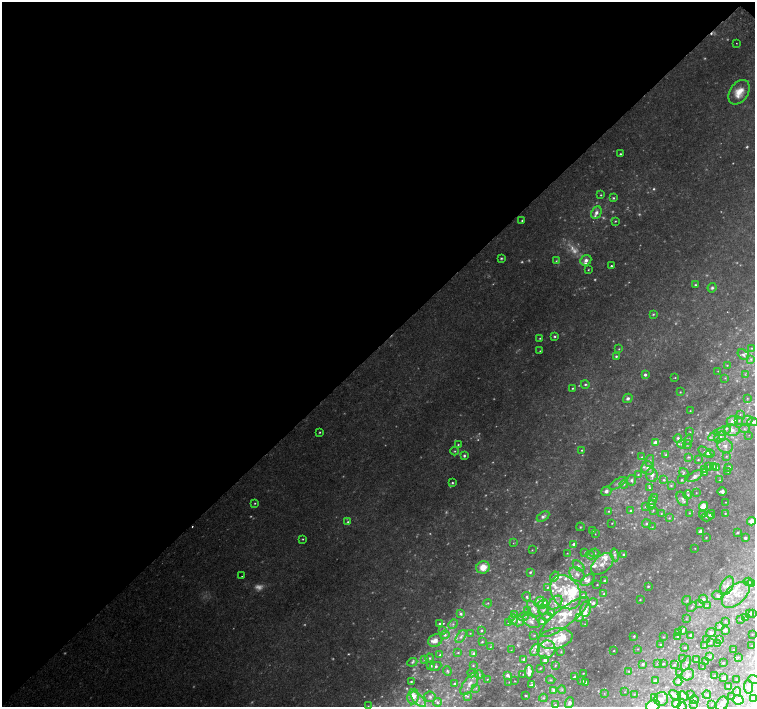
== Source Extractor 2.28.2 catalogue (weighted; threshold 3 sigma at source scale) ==
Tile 2 of 4 x 4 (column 2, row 1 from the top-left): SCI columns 1536-3040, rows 4417-5825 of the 6089 x 6081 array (HDU 1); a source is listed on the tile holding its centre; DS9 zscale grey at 2 x 2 block average (1 PNG px = mean of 2 x 2 image px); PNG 757 x 709 px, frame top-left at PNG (2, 2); each listed source drawn as its Kron ellipse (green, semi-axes under 4 px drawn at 4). Shown black and unused: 49% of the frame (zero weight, under 2 of 3 exposures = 2% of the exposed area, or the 3 px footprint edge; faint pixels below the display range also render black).
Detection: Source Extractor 2.28.2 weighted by HDU 2 'WHT'; one run over the whole footprint, this tile lists its part. Background 0.0459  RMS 0.0044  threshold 0.0198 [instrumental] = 3 sigma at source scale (4.5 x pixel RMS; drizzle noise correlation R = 1.50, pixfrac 1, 0.0396/0.0396 arcsec/px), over >= 5 px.
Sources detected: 534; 112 too faint to see at this stretch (2 x 2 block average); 2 cosmic-ray / hot-pixel residue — neither listed nor drawn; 2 coinciding with a brighter row at this scale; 105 inside a brighter listed object's ellipse — not listed separately; the other 313 listed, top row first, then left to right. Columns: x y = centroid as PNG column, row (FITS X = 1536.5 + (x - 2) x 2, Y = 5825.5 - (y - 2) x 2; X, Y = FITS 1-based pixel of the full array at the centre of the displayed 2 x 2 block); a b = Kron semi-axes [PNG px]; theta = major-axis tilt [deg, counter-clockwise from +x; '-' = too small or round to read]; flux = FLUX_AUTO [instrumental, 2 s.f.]
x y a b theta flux
736 43 2 2 - 0.43
739 92 13 9 57 16
620 154 2 2 - 1.6
601 195 3 2 - 0.93
613 198 3 3 - 1.6
596 212 6 5 - 5
522 220 2 2 - 0.89
615 221 3 2 - 0.85
501 258 3 3 - 1.4
586 260 6 5 - 4.7
556 261 4 3 - 1
611 266 2 2 - 2.5
588 270 3 2 - 0.81
695 285 3 3 - 1.7
712 288 5 4 - 2.3
653 314 4 3 - 1.2
555 336 4 3 - 1.8
540 338 3 2 - 0.82
752 348 3 3 - 0.78
619 349 3 2 - 0.73
540 351 3 2 - 1
743 355 6 4 -36 2.8
616 356 4 3 - 1.6
751 359 4 3 - 1.5
727 365 3 2 - 0.65
718 371 2 2 - 0.5
745 374 3 2 - 0.44
645 375 3 3 - 2.5
675 378 3 2 - 0.8
725 378 3 2 - 0.6
585 384 4 3 - 1.8
572 388 3 2 - 0.98
680 392 3 3 - 0.89
628 398 5 4 - 3.6
747 398 2 2 - 0.49
690 411 3 2 - 0.71
740 414 3 2 - 0.57
739 420 4 3 - 1.2
732 421 5 5 - 4
747 421 5 4 - 4
753 422 5 3 - 4.1
744 429 5 3 - 1.5
732 430 8 6 -11 6.4
722 431 9 3 17 3.1
320 432 3 2 - 1.1
690 432 3 2 - 0.66
749 435 2 2 - 0.35
714 436 6 4 30 3.3
720 437 6 4 38 3.6
678 438 4 4 - 2.6
688 440 5 2 - 1
655 442 4 3 - 7.2
682 444 4 4 - 2
687 444 4 3 - 1.1
458 445 3 3 - 1.1
725 446 8 6 -23 5.4
582 450 3 2 - 0.97
455 451 4 3 - 1.5
705 452 7 3 -33 1.6
710 454 5 3 - 2.7
666 455 3 3 - 1
464 456 3 3 - 2.1
726 456 3 3 - 0.72
642 457 3 3 - 0.98
688 457 4 3 - 1
698 460 2 2 - 0.76
650 461 6 4 76 2.6
708 466 3 2 - 0.77
713 466 3 3 - 1.5
729 467 4 3 - 3.4
648 468 7 6 - 6.5
717 468 3 3 - 2.3
704 469 3 3 - 0.84
684 472 5 3 - 1
728 472 3 3 - 0.64
704 473 3 2 - 0.92
638 475 3 3 - 1.1
652 475 7 6 - 5.6
695 476 8 4 32 4.3
632 480 5 4 - 3.2
664 480 3 3 - 1.1
681 480 3 2 - 0.8
719 480 2 2 - 0.49
452 483 3 3 - 1.3
618 483 10 4 33 4
624 484 4 3 - 1.6
671 485 4 3 - 1
649 487 4 3 - 1.3
606 491 5 4 - 4.2
722 492 4 3 - 2.9
696 493 2 2 - 0.4
688 495 4 4 - 1.8
654 497 3 3 - 2.1
682 499 8 5 -60 3
652 500 3 2 - 0.72
726 502 2 2 - 0.42
255 503 3 3 - 1.1
651 505 5 4 - 2.5
703 506 4 4 - 18
645 507 4 3 - 1.2
653 510 4 3 - 1.2
609 511 3 2 - 1
631 511 3 3 - 1.7
661 513 3 2 - 0.65
689 513 3 2 - 0.65
725 513 3 3 - 0.94
702 514 4 3 - 1.4
711 514 4 3 - 4.1
543 516 7 4 32 3.7
707 517 6 4 17 2.2
669 518 3 2 - 0.91
751 521 4 4 - 8.3
348 522 4 3 - 1.7
612 523 2 2 - 0.5
646 524 4 4 - 2.1
580 527 4 3 - 1.4
652 527 3 2 - 0.62
592 530 3 3 - 0.93
700 531 4 3 - 2.8
737 533 4 3 - 1.1
595 534 2 2 - 0.41
706 537 2 2 - 0.66
745 538 2 2 - 2.3
303 539 3 3 - 0.97
513 543 3 2 - 0.57
574 544 3 2 - 3.7
695 548 2 2 - 0.46
532 550 3 3 - 0.79
585 552 2 2 - 0.63
567 553 2 2 - 0.44
594 553 5 3 - 1
624 554 3 3 - 1.6
590 555 5 3 - 1.8
615 555 6 4 -78 2.5
602 564 13 8 42 9.2
579 566 7 3 -43 2.2
483 567 7 6 - 16
530 572 4 3 - 1.7
577 574 8 6 -42 4.7
242 576 2 2 - 1.2
555 576 5 4 - 2.3
588 580 7 5 33 3.8
604 580 2 2 - 1.4
748 582 4 3 - 1.1
752 584 3 3 - 0.99
597 585 2 2 - 0.62
727 585 9 6 66 7.5
648 586 3 3 - 1.4
548 587 3 3 - 0.84
566 592 18 14 -57 30
604 594 3 3 - 1.7
583 595 3 3 - 1.4
717 595 5 4 - 2.2
736 595 16 9 41 14
527 597 5 3 - 1.5
703 599 4 4 - 2.8
640 600 3 2 - 0.93
687 601 5 3 - 1.5
539 602 6 4 43 3.1
488 603 4 3 - 1.3
555 603 8 5 45 5.2
593 603 4 4 - 3.1
699 603 4 3 - 1.1
543 604 5 4 - 12
707 605 4 3 - 1.2
692 607 6 3 49 1.4
534 609 9 5 -55 5.2
586 609 7 5 79 7.7
528 610 4 2 - 0.86
543 610 5 4 - 2.1
551 612 3 3 - 2
750 613 2 2 - 0.66
752 613 3 2 - 1.6
461 614 3 3 - 2.9
514 614 4 3 - 2
523 616 6 4 15 2.2
547 617 5 3 - 2.3
565 617 30 9 38 27
579 618 3 3 - 1.7
746 618 3 2 - 0.45
513 619 5 4 - 4.1
686 619 3 2 - 0.52
740 619 3 3 - 0.64
519 621 6 5 - 3.7
725 621 3 2 - 0.54
531 622 9 5 -31 4.5
542 622 4 4 - 3.8
508 623 3 2 - 0.62
440 624 2 2 - 2.8
453 624 5 4 - 2.1
585 624 2 2 - 0.39
720 627 4 3 - 1.2
482 630 2 2 - 1.4
725 630 3 2 - 6.9
442 631 4 3 - 2.2
682 631 3 3 - 2.3
678 632 3 3 - 1.7
470 633 3 2 - 0.68
711 633 5 4 - 3
752 634 2 2 - 0.31
445 635 5 4 - 2.9
534 635 3 2 - 0.55
691 635 2 2 - 3.6
634 636 3 3 - 1.6
678 636 3 3 - 1.3
461 637 7 4 56 3.5
663 637 2 2 - 0.66
555 638 17 10 11 17
707 639 4 3 - 1.1
435 640 7 6 - 8.1
720 640 4 2 - 0.7
482 642 3 2 - 1
711 642 3 3 - 1
717 644 3 2 - 0.64
661 645 2 2 - 0.73
704 645 4 3 - 1.7
751 646 2 2 - 0.31
490 647 4 2 - 0.91
685 648 3 2 - 1.2
546 649 9 8 - 8.3
638 649 3 3 - 0.89
511 650 3 2 - 0.36
535 650 6 4 63 2.6
733 650 2 2 - 0.52
614 651 2 2 - 0.66
561 652 3 3 - 0.86
458 653 4 3 - 0.97
473 653 3 3 - 2.5
440 655 3 2 - 1.8
709 657 4 3 - 1.3
738 657 3 2 - 0.63
430 658 4 3 - 1.5
682 658 2 2 - 0.39
424 659 4 3 - 1.3
524 659 4 3 - 1.8
545 660 3 3 - 5.3
696 660 3 3 - 0.92
705 661 3 2 - 0.74
412 662 5 3 - 1.6
657 663 3 3 - 0.8
686 663 8 3 66 2.1
723 663 3 2 - 0.58
643 664 4 3 - 2.4
663 664 3 2 - 0.87
473 665 3 3 - 0.94
555 665 3 2 - 0.82
674 665 3 3 - 0.85
431 666 4 3 - 2
435 666 6 3 24 2.2
703 667 2 2 - 0.31
540 668 3 2 - 0.89
447 671 5 3 - 1.6
629 671 4 3 - 1.6
529 672 6 3 90 7.2
472 673 4 4 - 1.8
583 673 2 2 - 0.65
680 673 2 2 - 1.3
479 674 4 4 - 2
523 674 2 2 - 0.32
688 674 6 5 - 3.3
507 675 3 3 - 3
715 676 2 2 - 1.3
575 677 2 2 - 4.6
724 678 3 2 - 4.2
487 679 2 2 - 0.52
736 679 2 2 - 0.39
754 679 5 2 - 1.1
551 680 4 2 - 0.91
411 681 2 2 - 1.1
515 681 2 2 - 0.37
582 681 2 2 - 3.2
655 681 3 3 - 2.6
509 682 2 2 - 0.36
586 682 2 2 - 1.7
678 682 4 3 - 2
455 684 4 4 - 1.9
470 684 13 6 55 8.2
531 685 4 2 - 2.1
728 686 3 3 - 0.85
749 687 7 4 -83 2.8
476 688 4 2 - 1
554 690 3 3 - 4.9
562 690 4 3 - 1.3
625 692 2 2 - 0.44
737 692 4 3 - 1.5
604 693 3 3 - 0.72
634 694 2 2 - 0.45
690 694 2 2 - 0.56
707 694 4 3 - 2.2
468 696 3 3 - 1.1
526 696 3 2 - 1
675 696 7 4 -38 2.7
683 696 6 4 -26 2.4
413 697 8 5 82 13
430 697 5 5 - 2.3
731 697 3 2 - 0.38
543 698 4 3 - 1.4
654 698 3 3 - 0.78
753 698 4 4 - 2.3
418 699 10 4 -47 6.4
661 699 7 7 - 5
694 700 4 2 - 0.7
738 700 5 4 - 10
437 702 4 4 - 1.8
569 703 5 4 - 4.4
676 703 4 4 - 4.7
693 704 2 2 - 1
712 704 2 2 - 0.45
722 704 7 5 63 6.1
555 705 3 3 - 1.2
368 706 3 2 - 0.66
653 706 7 5 22 14
682 706 4 4 - 1.9
Isophote crosses this tile's border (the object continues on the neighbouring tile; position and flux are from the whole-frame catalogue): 8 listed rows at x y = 753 422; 736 595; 754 679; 753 698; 722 704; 368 706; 653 706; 682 706
Diffuse or blended objects may show on this block-average render without a row.